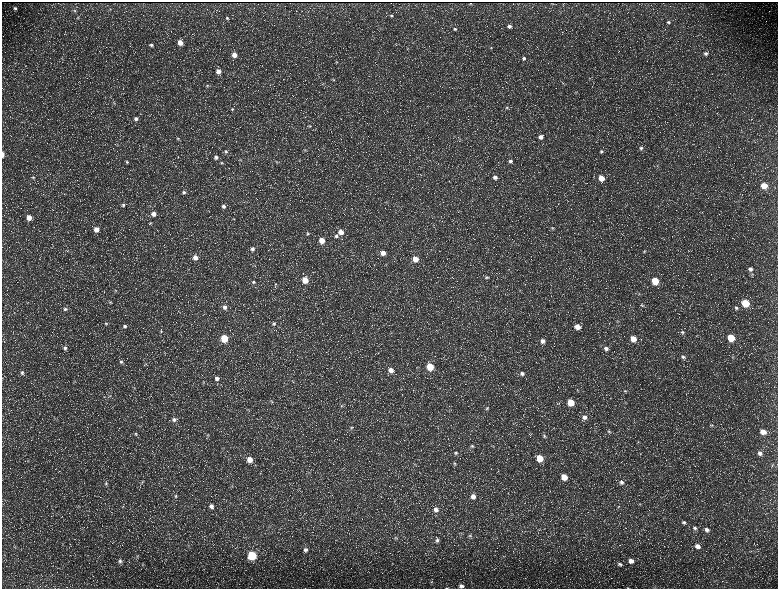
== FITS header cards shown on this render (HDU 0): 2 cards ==
NAXIS1  =                 1552 / length of data axis 1
NAXIS2  =                 1173 / length of data axis 2

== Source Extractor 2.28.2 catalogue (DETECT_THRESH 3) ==
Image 1552 x 1173 px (HDU 0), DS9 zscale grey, zoomed out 1/2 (1 PNG px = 2 x 2 image px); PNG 780 x 591 px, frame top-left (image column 1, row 1173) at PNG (2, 2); no overlay
Background 239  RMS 11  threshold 33.3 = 3 sigma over >= 5 px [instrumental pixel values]
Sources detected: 197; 38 cannot appear on this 1/2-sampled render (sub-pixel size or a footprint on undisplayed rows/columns) and are not listed; the other 159 listed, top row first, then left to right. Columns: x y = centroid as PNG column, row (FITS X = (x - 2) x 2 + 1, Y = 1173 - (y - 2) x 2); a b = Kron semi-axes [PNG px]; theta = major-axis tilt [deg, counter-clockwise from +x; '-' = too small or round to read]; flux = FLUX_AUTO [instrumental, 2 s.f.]
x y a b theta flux
470 3 2 1 - 1300
15 8 5 5 - 5300
110 9 3 3 - 1100
75 10 5 4 - 3000
391 16 5 4 - 3400
78 17 5 4 - 2500
227 18 5 4 - 3300
668 22 4 3 - 3200
509 26 5 4 - 6800
455 29 5 4 - 3400
180 42 5 5 - 23000
151 45 5 5 - 4900
491 48 4 4 - 2500
407 49 4 3 - 1700
706 54 5 5 - 5100
234 55 5 4 - 22000
524 58 5 4 - 4500
336 62 5 4 - 2300
218 71 5 5 - 15000
589 78 4 2 - 1200
333 80 4 4 - 2100
563 84 3 3 - 1500
207 85 5 4 - 3000
576 92 4 2 - 1400
114 103 5 3 - 2300
507 108 5 5 - 3700
232 109 5 4 - 3300
136 118 5 5 - 6600
310 126 5 4 - 2800
541 137 5 4 - 10000
178 138 5 4 - 3700
641 148 5 4 - 4200
305 150 4 4 - 3000
226 151 5 5 - 5200
601 151 4 4 - 3300
3 154 4 2 - 12000
216 157 6 5 - 7000
241 160 4 3 - 1500
277 161 4 3 - 2100
510 161 5 5 - 6000
127 162 4 4 - 3000
222 163 5 4 - 3100
658 166 4 3 - 1800
33 177 5 4 - 3100
495 177 5 5 - 8900
601 178 5 4 - 31000
764 186 5 4 - 36000
184 192 5 5 - 5400
123 205 5 4 - 4600
223 206 5 5 - 6600
154 214 5 5 - 14000
29 218 5 5 - 21000
234 219 4 2 - 1400
150 223 4 4 - 2500
552 228 5 3 - 2700
96 229 5 5 - 18000
341 232 5 5 - 19000
308 234 4 4 - 3000
336 236 5 5 - 4900
322 240 4 4 - 31000
253 249 5 5 - 6800
67 251 3 2 - 1500
644 251 4 4 - 2200
383 253 5 5 - 16000
195 258 5 5 - 15000
415 259 5 4 - 28000
254 266 4 2 - 1200
750 269 6 5 - 8200
487 277 5 4 - 3700
305 280 5 4 - 40000
655 281 5 4 - 64000
254 282 5 5 - 3900
276 284 6 3 -18 2700
115 290 5 4 - 2700
520 290 5 3 - 2400
639 294 4 3 - 2300
110 302 5 4 - 2800
745 303 5 4 - 86000
642 305 4 3 - 2400
224 307 6 5 - 8100
736 308 6 4 -19 4100
65 309 6 5 - 5300
617 321 5 3 - 2400
106 323 5 4 - 3300
274 324 6 5 - 5000
125 326 6 5 - 5900
577 327 5 5 - 23000
161 331 5 5 - 3800
682 332 5 5 - 3800
224 338 5 4 - 89000
731 338 5 4 - 73000
633 339 5 5 - 31000
542 341 6 5 - 11000
65 348 5 5 - 6500
606 348 6 5 - 7900
683 357 6 5 - 5500
733 357 5 3 - 2500
121 362 5 5 - 4700
146 363 6 3 -41 2900
430 367 5 4 - 61000
391 370 5 5 - 15000
22 372 6 5 - 5600
522 374 6 5 - 8100
217 379 5 5 - 8800
134 388 4 4 - 2500
625 391 5 4 - 3000
271 401 6 3 27 2400
571 402 5 5 - 51000
341 406 5 4 - 3000
487 408 5 4 - 3600
584 417 6 5 - 11000
174 419 6 6 - 8000
712 425 5 4 - 2900
351 428 5 4 - 3300
609 432 5 5 - 4500
763 432 6 5 - 22000
136 434 5 5 - 3100
208 435 5 4 - 2600
544 436 6 5 - 5200
638 442 3 3 - 1800
472 446 6 5 - 6000
493 446 4 3 - 2000
456 453 6 5 - 5800
760 453 7 6 - 10000
540 458 5 5 - 51000
250 460 6 5 - 24000
28 461 3 2 - 1400
415 464 5 3 - 2600
455 464 5 4 - 3500
772 465 4 3 - 2300
564 477 5 5 - 32000
142 482 4 3 - 2300
622 482 6 5 - 7500
106 483 5 4 - 3100
232 486 4 3 - 1800
176 496 6 4 68 4000
473 496 6 5 - 14000
640 504 3 3 - 1600
211 506 6 6 - 9000
618 507 4 3 - 1800
436 509 7 6 - 12000
684 522 6 5 - 4800
695 528 6 5 - 5200
707 530 6 5 - 7800
470 536 6 5 - 4300
396 538 5 4 - 2800
437 540 6 5 - 6400
188 546 5 2 - 1500
697 546 6 5 - 11000
305 550 6 6 - 7600
252 556 5 5 - 160000
120 561 6 5 - 5600
631 561 6 5 - 13000
620 564 6 5 - 5200
143 565 4 3 - 1600
431 582 4 3 - 2100
461 586 5 4 - 7300
446 588 5 2 - 1800
628 588 4 2 - 1400
At the frame edge (FLAGS 8, measured only in part): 4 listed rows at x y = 3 154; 461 586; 446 588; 628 588
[38 sub-pixel or undisplayed-footprint detections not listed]